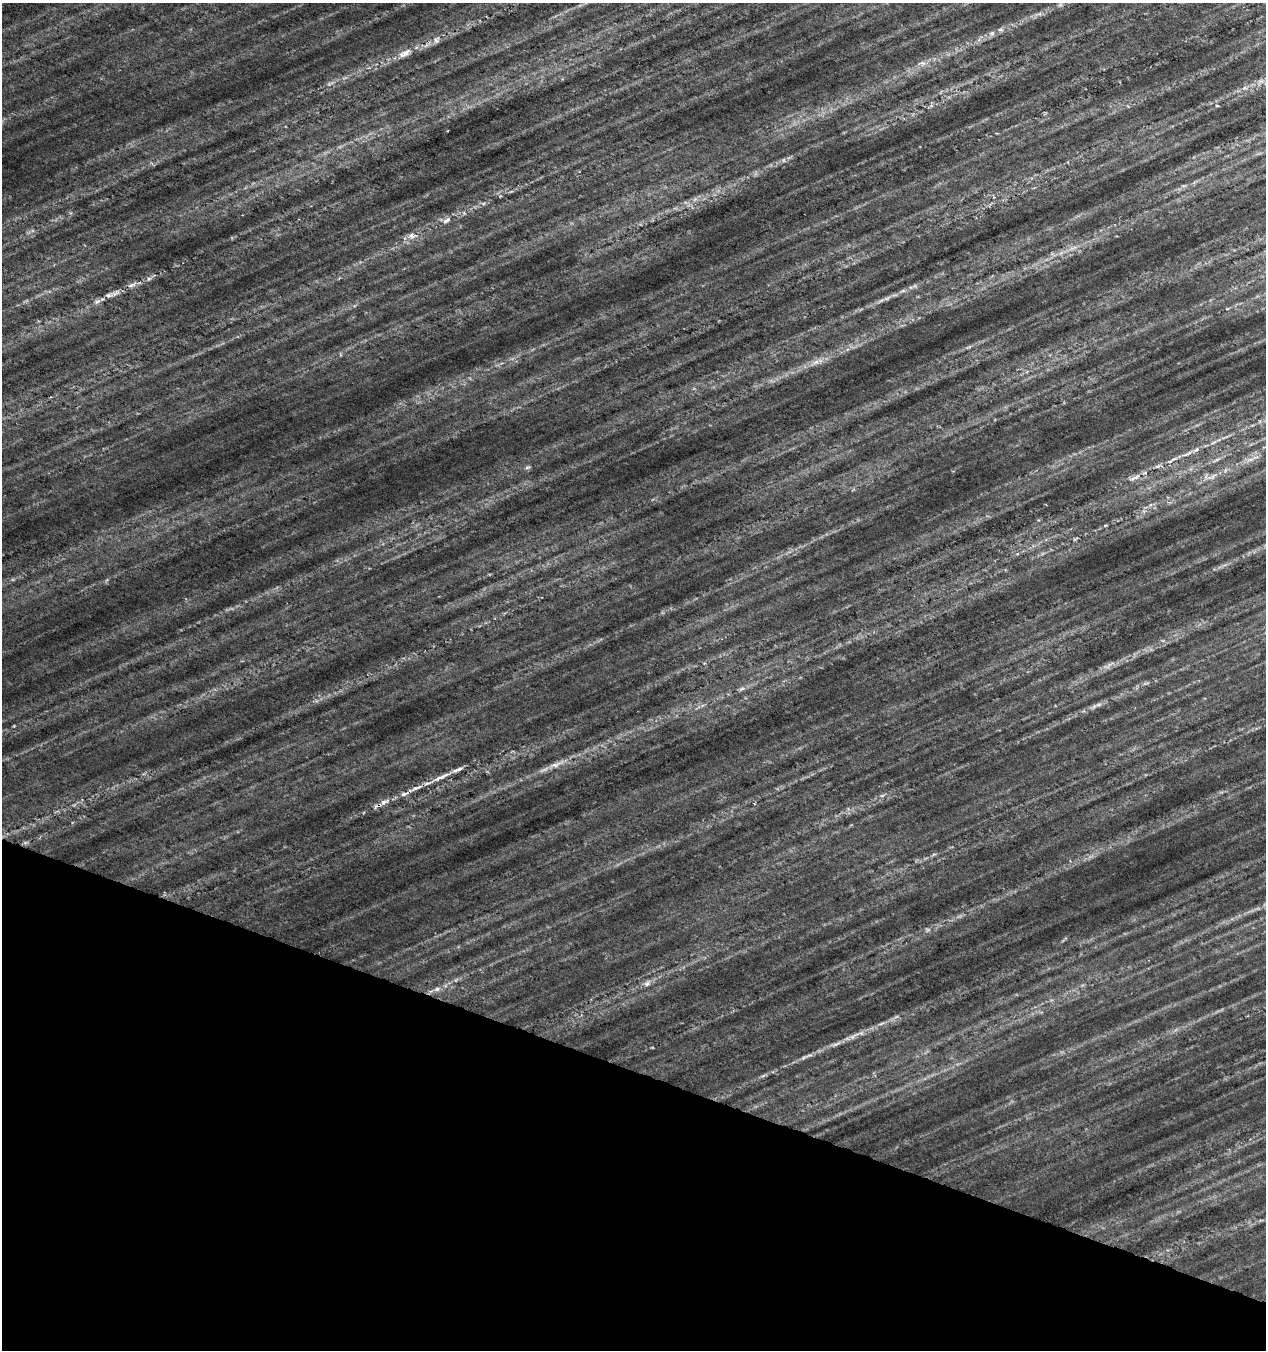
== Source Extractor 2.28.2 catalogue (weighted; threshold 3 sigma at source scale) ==
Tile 15 of 4 x 4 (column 3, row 4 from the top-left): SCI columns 2748-4011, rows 12-1359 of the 5556 x 5402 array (HDU 1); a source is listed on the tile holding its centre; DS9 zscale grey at full resolution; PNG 1268 x 1352 px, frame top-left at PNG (2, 3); no overlay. Shown black and unused: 21% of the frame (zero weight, under 4 of 7 exposures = <1% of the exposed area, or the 3 px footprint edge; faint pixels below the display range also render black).
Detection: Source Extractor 2.28.2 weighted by HDU 2 'WHT'; one run over the whole footprint, this tile lists its part. Background 0.00813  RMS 0.012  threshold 0.048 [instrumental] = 3 sigma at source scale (4.09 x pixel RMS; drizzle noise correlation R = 1.36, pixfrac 0.8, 0.0396/0.0396 arcsec/px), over >= 5 px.
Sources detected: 44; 2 too faint to see at this stretch — not listed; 3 inside a brighter listed object's ellipse — not listed separately; the other 39 listed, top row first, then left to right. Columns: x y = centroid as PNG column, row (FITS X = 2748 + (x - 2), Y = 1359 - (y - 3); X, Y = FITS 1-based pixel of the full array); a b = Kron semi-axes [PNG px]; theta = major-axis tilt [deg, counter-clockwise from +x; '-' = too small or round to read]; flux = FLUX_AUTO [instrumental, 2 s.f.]
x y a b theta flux
1000 29 7 6 - 3
992 33 7 7 - 3.2
436 41 9 4 -52 2.5
406 53 14 9 31 9.3
922 63 10 6 -15 4.6
1217 106 5 3 - 0.96
464 213 5 5 - 1.7
446 220 9 5 37 4.8
412 236 14 7 -2 6.5
132 284 16 4 16 5
903 291 9 4 21 3.2
108 295 10 5 -4 4
881 300 12 5 23 4.2
969 347 7 4 19 1.9
816 362 10 6 26 5.8
1196 450 8 4 47 2.9
1185 455 9 3 19 3.2
1256 457 12 5 26 4.9
1174 459 12 3 35 2.6
1216 460 17 4 30 4.4
1158 466 10 3 21 2.9
527 467 7 5 20 2.4
1135 477 9 6 32 5.5
1212 477 18 5 25 8.2
1106 667 13 4 3 4.1
741 689 10 5 26 3.1
1098 704 11 4 11 3.8
557 764 25 7 18 12
442 777 19 5 28 8.7
417 788 21 4 21 7.7
882 796 6 4 2 2
383 802 9 7 40 5.7
25 842 7 4 20 2
647 983 11 7 43 5.2
437 989 7 6 - 3.5
881 1024 9 3 19 2.6
861 1033 7 5 -44 2.3
836 1044 15 4 22 5.5
803 1058 8 4 31 2.7
Overlapping masked pixels (flux is a lower limit): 2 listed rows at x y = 417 788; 383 802
Unlisted compact peaks at least as high as the median listed source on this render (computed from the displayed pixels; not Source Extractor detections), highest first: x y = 1244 88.